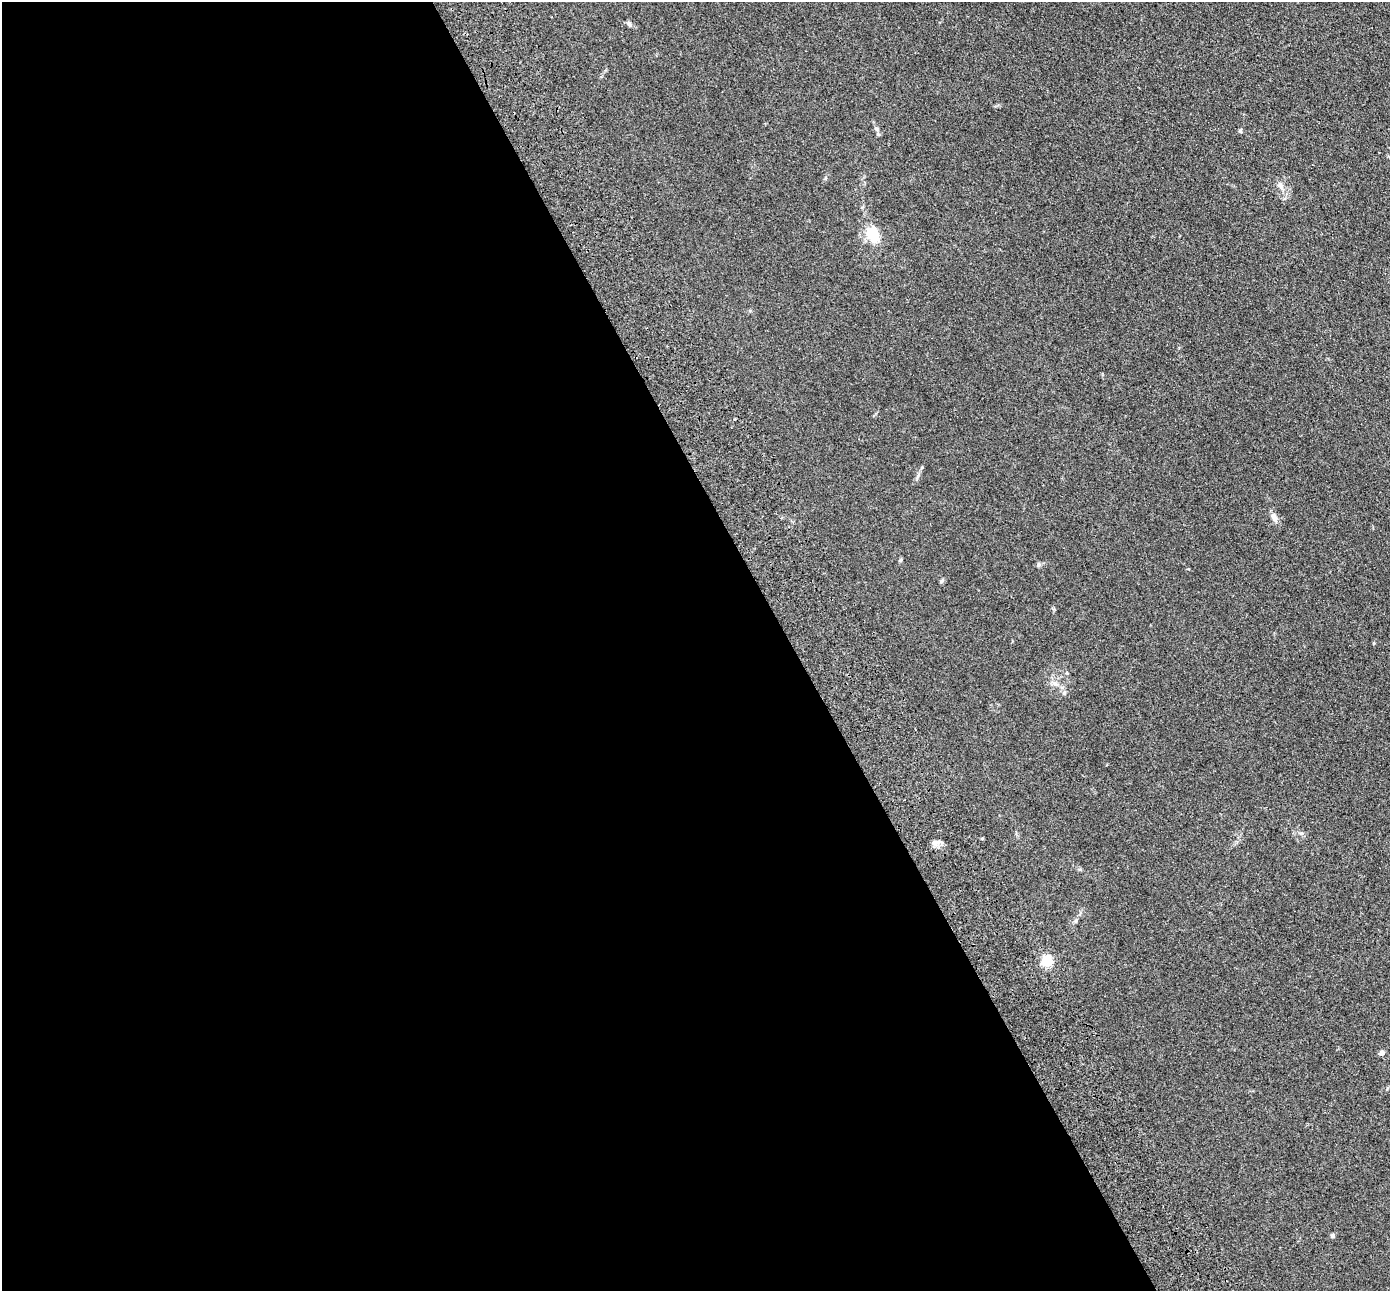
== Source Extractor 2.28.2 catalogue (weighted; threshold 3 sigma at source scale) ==
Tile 9 of 4 x 4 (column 1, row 3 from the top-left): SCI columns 200-1587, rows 1764-3052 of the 5945 x 5933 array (HDU 1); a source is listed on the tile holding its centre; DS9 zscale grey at full resolution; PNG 1392 x 1293 px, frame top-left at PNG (2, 2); no overlay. Shown black and unused: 57% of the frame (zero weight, under 3 of 4 exposures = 11% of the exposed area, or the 3 px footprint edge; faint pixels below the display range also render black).
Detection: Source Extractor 2.28.2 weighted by HDU 2 'WHT'; one run over the whole footprint, this tile lists its part. Background 0.106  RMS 0.0067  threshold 0.03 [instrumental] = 3 sigma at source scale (4.5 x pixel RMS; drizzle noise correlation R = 1.50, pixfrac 1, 0.05/0.05 arcsec/px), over >= 5 px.
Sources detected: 15; all 15 listed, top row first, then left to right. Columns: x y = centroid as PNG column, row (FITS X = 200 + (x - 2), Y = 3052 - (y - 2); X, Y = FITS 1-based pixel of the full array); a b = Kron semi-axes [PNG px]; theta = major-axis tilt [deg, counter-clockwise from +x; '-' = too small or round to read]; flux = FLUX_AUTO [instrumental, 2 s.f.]
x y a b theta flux
629 24 8 6 -58 1.6
876 129 6 5 - 1.2
1240 131 5 4 - 1.2
1281 186 12 7 -62 3.4
872 234 13 10 -65 18
1274 517 11 6 -63 3.6
900 560 6 4 46 0.79
1038 565 6 4 72 0.87
942 581 7 4 46 0.91
1055 684 6 6 - 1.5
1064 693 6 5 - 1.1
937 842 13 6 19 2.6
1046 961 5 5 - 67
1382 1053 7 5 24 1.9
1332 1236 5 5 - 1.2